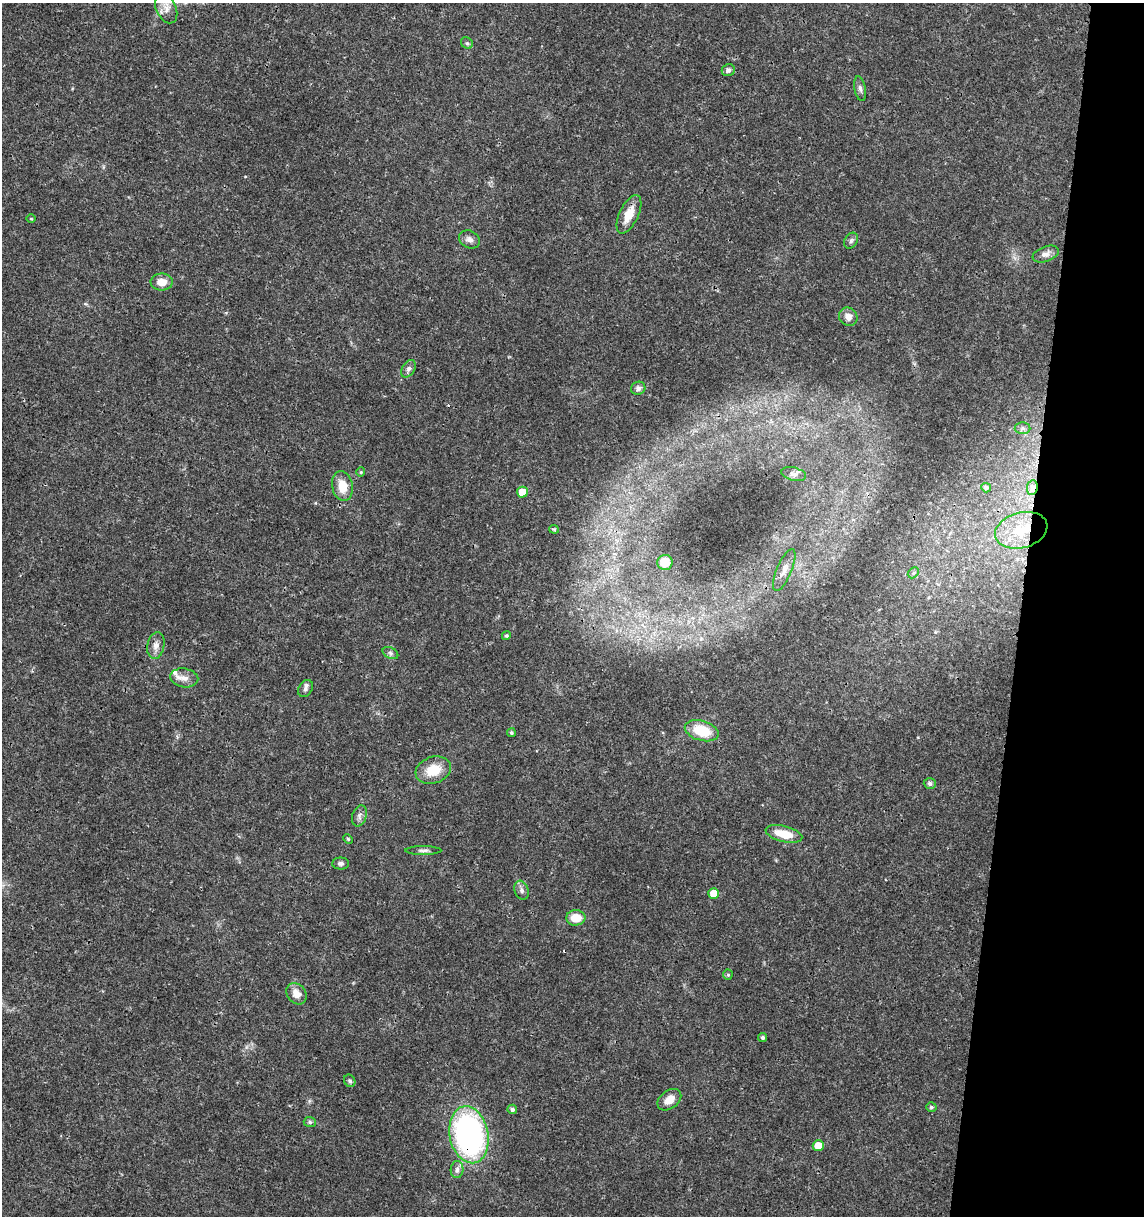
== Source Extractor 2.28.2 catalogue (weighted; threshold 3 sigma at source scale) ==
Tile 8 of 4 x 4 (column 4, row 2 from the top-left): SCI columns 3653-4794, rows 2441-3654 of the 5079 x 4871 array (HDU 1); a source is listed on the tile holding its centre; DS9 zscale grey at full resolution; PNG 1146 x 1218 px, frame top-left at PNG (2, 3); each listed source drawn as its Kron ellipse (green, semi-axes under 4 px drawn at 4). Shown black and unused: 11% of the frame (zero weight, under 3 of 4 exposures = <1% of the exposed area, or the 3 px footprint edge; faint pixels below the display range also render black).
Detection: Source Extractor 2.28.2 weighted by HDU 2 'WHT'; one run over the whole footprint, this tile lists its part. Background 0.0189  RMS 0.0018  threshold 0.00805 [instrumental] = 3 sigma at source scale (4.5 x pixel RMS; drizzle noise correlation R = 1.50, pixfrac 1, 0.0396/0.0396 arcsec/px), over >= 5 px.
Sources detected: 56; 1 cosmic-ray / hot-pixel residue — neither listed nor drawn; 2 inside a brighter listed object's ellipse — not listed separately; the other 53 listed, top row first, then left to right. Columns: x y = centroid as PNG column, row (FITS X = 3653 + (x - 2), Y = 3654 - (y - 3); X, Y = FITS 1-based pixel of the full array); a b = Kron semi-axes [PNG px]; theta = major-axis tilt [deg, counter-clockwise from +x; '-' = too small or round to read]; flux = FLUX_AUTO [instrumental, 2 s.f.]
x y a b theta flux
166 9 15 10 -65 1.7
467 43 6 5 - 0.36
728 70 7 6 - 0.8
860 89 12 5 -79 0.61
629 214 21 9 64 3
31 219 5 3 - 0.18
469 239 11 8 -28 0.84
851 241 8 6 58 0.47
1046 254 14 7 21 0.99
162 282 11 8 -2 2
848 317 10 8 -42 1.3
409 369 9 6 59 0.62
638 388 7 6 - 0.67
1023 428 8 6 0 0.46
361 472 4 4 - 0.21
794 474 12 6 -14 0.77
342 486 15 10 -80 3
986 488 5 4 - 0.51
1032 488 7 5 80 0.72
522 492 5 5 - 2.7
554 529 5 4 - 0.2
1021 530 27 17 15 5.3
665 562 7 7 - 3.5
784 570 22 7 67 1.6
913 573 6 4 46 0.33
506 636 4 4 - 0.31
156 646 13 8 80 1.2
390 653 8 5 -27 0.48
184 678 14 9 -9 1.4
305 689 9 6 60 0.61
702 731 17 10 -16 6
511 733 4 4 - 0.3
433 770 18 13 19 4.2
930 783 6 5 - 0.52
359 816 11 7 72 0.72
784 834 19 8 -14 3.7
348 839 5 3 - 0.18
423 850 18 4 0 0.62
341 863 8 6 -1 0.52
522 890 10 7 -71 0.68
714 894 5 5 - 2.9
576 918 9 7 5 3.1
728 975 5 4 - 0.27
296 994 11 9 -51 1.8
763 1037 4 4 - 0.36
350 1081 6 5 - 0.4
669 1100 13 9 37 1.9
931 1107 5 4 - 0.34
512 1109 5 4 - 0.6
310 1122 6 5 - 0.38
469 1135 29 19 -79 49
818 1146 5 5 - 3.3
457 1169 8 6 86 0.64
Overlapping masked pixels (flux is a lower limit): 3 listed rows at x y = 1032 488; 1021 530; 469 1135
Isophote crosses this tile's border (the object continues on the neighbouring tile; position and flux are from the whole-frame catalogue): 1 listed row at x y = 166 9